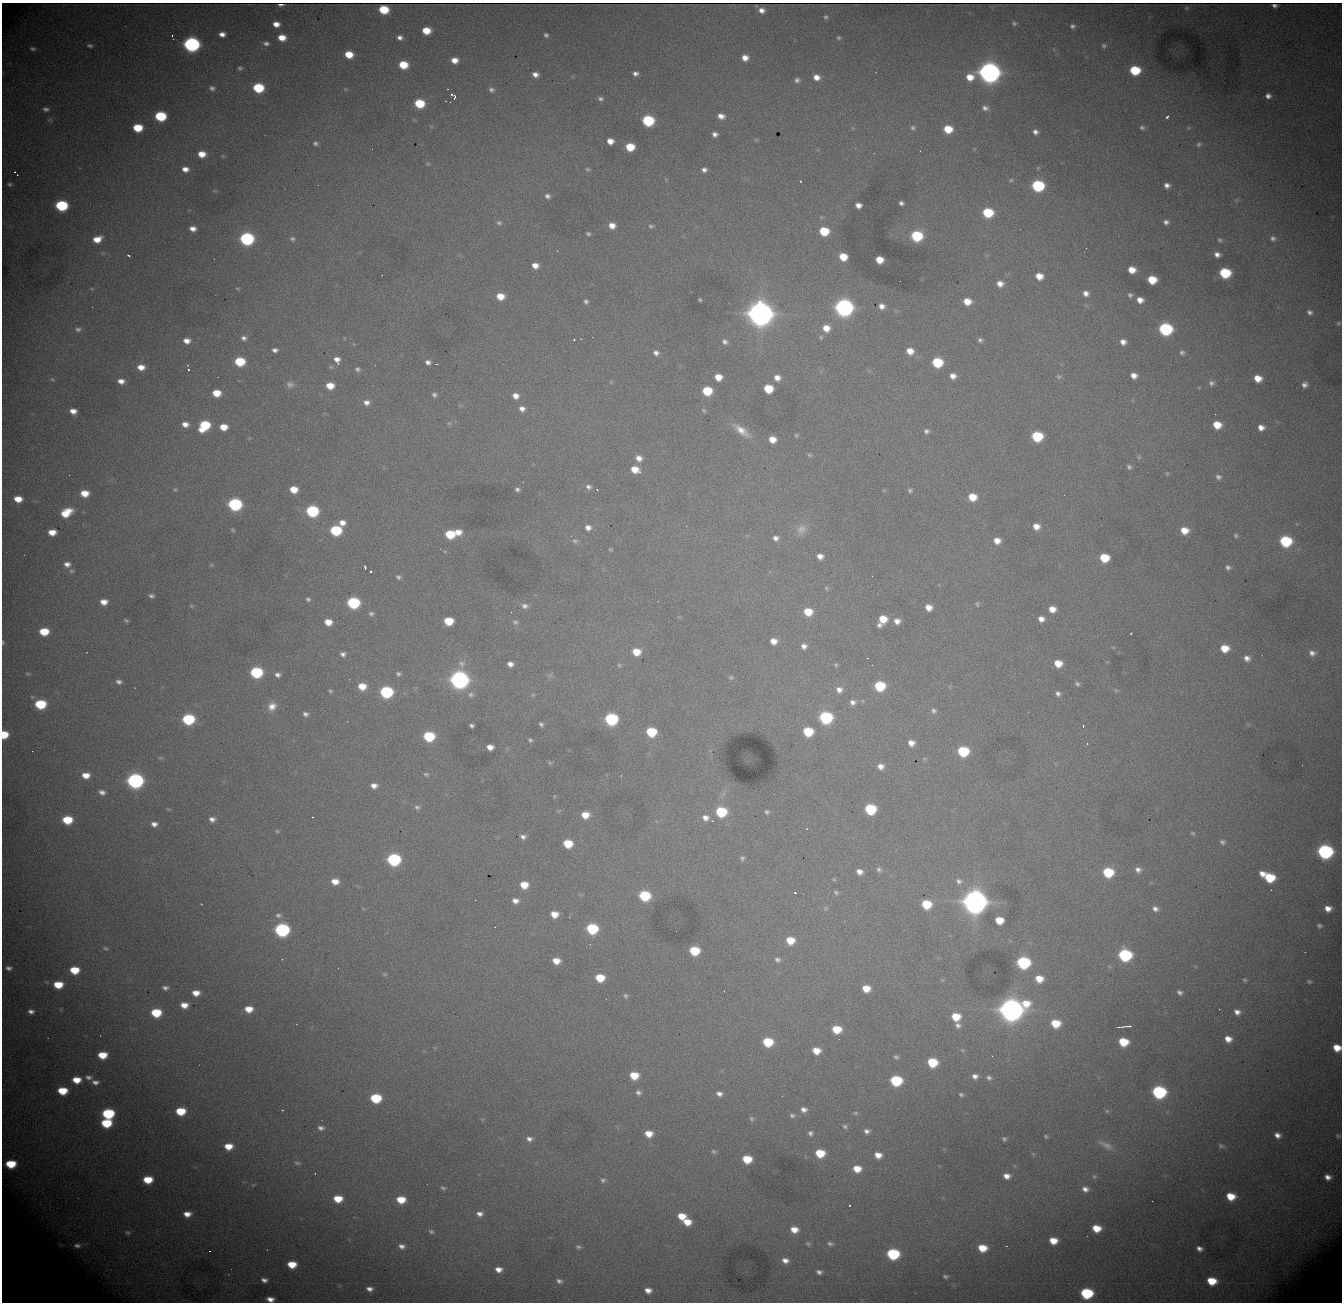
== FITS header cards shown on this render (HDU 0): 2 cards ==
NAXIS1  = 1340
NAXIS2  = 1300

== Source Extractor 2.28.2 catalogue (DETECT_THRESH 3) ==
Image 1340 x 1300 px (HDU 0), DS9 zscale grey, 1 PNG px = 1 image px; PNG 1344 x 1304 px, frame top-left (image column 1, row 1300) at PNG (2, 3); no overlay
Background 2690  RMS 30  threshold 88.6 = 3 sigma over >= 5 px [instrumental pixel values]
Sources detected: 480; all 480 listed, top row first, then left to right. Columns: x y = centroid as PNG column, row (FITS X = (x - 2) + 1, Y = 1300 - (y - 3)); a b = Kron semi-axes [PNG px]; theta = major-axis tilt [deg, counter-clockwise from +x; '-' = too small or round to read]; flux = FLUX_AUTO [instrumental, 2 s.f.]
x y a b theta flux
281 5 5 2 - 5.3e+03
1274 6 5 3 - 2.6e+03
1186 8 5 4 - 2.3e+03
384 9 7 6 - 8.3e+04
762 10 6 5 - 1.2e+04
826 17 5 5 - 3.9e+03
1014 23 5 5 - 3.8e+03
276 24 6 5 - 1.7e+04
1072 26 6 5 - 5.6e+03
426 31 7 6 - 4.3e+04
222 34 6 4 -6 1.3e+04
546 35 5 4 - 4.7e+03
172 36 5 2 - 2.8e+03
400 37 6 5 - 8.9e+03
282 38 7 5 -11 2.9e+04
839 38 5 4 - 3.5e+03
266 43 6 4 -4 6.0e+03
191 44 8 7 - 7.8e+05
90 46 7 4 -12 4.8e+03
1104 46 6 5 - 4.3e+03
32 49 7 5 -1 4.7e+03
349 54 7 5 -12 4.2e+04
745 58 7 6 - 1.8e+04
455 60 6 5 - 2.1e+04
403 65 7 6 - 6.1e+04
240 68 6 5 - 4.2e+03
1135 70 7 6 - 1.1e+05
989 72 9 9 - 2.6e+06
535 74 6 5 - 1.2e+04
635 74 5 4 - 7.9e+03
816 77 7 6 - 1.8e+04
970 77 10 8 26 3.3e+04
797 80 7 6 - 6.9e+03
212 88 8 6 -20 6.9e+03
258 88 7 6 - 1.3e+05
491 90 8 6 -10 7.2e+03
453 95 7 3 -45 7.3e+03
1268 96 7 6 - 1.1e+04
600 99 7 5 -11 6.2e+03
446 101 2 2 - 1.0e+03
450 102 2 2 - 1.1e+03
419 103 7 6 - 9.5e+04
985 108 8 7 - 9.0e+03
46 109 8 5 -7 6.7e+03
160 116 8 6 -6 1.5e+05
721 116 7 5 -14 1.4e+04
1167 117 4 3 - 7.3e+03
50 120 7 5 0 3.8e+03
648 121 7 7 - 2.0e+05
138 128 7 6 - 7.0e+04
913 128 6 6 - 4.6e+03
1142 128 7 5 -22 5.1e+03
1189 128 7 4 19 3.1e+03
948 129 7 6 - 5.4e+04
1035 132 6 6 - 8.8e+03
715 134 5 4 - 8.4e+03
756 140 5 5 - 2.6e+03
610 141 6 5 - 1.9e+04
315 143 6 5 - 5.5e+03
1199 144 7 6 - 5.5e+03
630 147 7 6 - 5.8e+04
202 154 7 6 - 3.0e+04
223 156 6 4 -20 2.7e+03
428 164 6 5 - 2.5e+03
1038 168 5 4 - 2.3e+03
185 169 7 5 -8 1.5e+04
587 169 6 5 - 3.8e+03
704 170 5 5 - 7.6e+03
15 172 6 3 -48 5.3e+03
1011 180 6 4 13 3.0e+03
801 181 3 3 - 2.6e+03
10 184 6 5 - 4.0e+03
1167 185 6 5 - 1.1e+04
1038 186 8 7 - 2.5e+05
547 196 7 6 - 7.3e+03
901 203 5 4 - 6.2e+03
61 205 8 6 -5 2.1e+05
858 205 6 5 - 1.4e+04
988 213 8 7 - 1.1e+05
1166 222 7 6 - 8.4e+03
499 223 7 6 - 5.3e+03
612 226 6 6 - 1.8e+04
651 226 5 4 - 3.7e+03
193 228 6 5 - 1.4e+04
824 231 7 6 - 8.3e+04
588 234 5 4 - 3.9e+03
917 236 8 7 - 1.6e+05
1273 238 8 7 - 7.3e+03
97 239 8 5 17 2.9e+04
247 239 8 7 - 4.2e+05
292 239 7 6 - 5.4e+03
1220 240 6 5 - 3.8e+03
1217 254 6 5 - 1.1e+04
129 256 4 3 - 3.4e+03
843 257 7 6 - 4.7e+04
879 260 6 6 - 3.5e+04
535 265 6 6 - 1.8e+04
1132 270 6 6 - 2.9e+04
1225 273 8 7 - 1.5e+05
1039 276 7 6 - 2.7e+04
1152 280 7 6 - 5.6e+04
1000 284 7 7 - 1.7e+04
91 288 6 3 0 2.1e+03
238 288 7 3 -9 2.1e+03
1086 293 7 6 - 1.2e+04
1130 295 6 6 - 5.3e+03
500 296 7 6 - 3.2e+04
700 300 4 3 - 2.8e+03
1140 300 7 6 - 1.7e+04
586 301 6 5 - 5.5e+03
967 301 7 6 - 3.1e+04
882 306 5 5 - 1.2e+04
844 307 8 8 - 1.3e+06
760 311 16 9 -84 4.8e+06
1310 312 8 6 -26 8.1e+03
1338 323 5 4 - 2.9e+03
826 328 7 6 - 2.7e+04
78 329 9 6 -4 6.8e+03
1165 329 8 7 - 3.4e+05
821 337 6 5 - 3.5e+03
244 338 7 6 - 7.9e+03
574 339 3 3 - 4.3e+03
581 339 3 2 - 1.2e+03
980 340 6 5 - 5.5e+03
187 341 7 6 - 1.6e+04
725 342 7 6 - 7.5e+03
1123 342 7 6 - 1.3e+04
275 350 5 4 - 7.6e+03
910 351 7 6 - 2.4e+04
1182 352 7 6 - 5.9e+03
656 353 7 6 - 9.4e+03
337 360 10 7 -64 1.5e+04
240 361 7 6 - 1.0e+05
428 362 5 4 - 8.1e+03
937 362 7 7 - 1.2e+05
188 365 3 3 - 1.5e+03
141 367 7 6 - 2.2e+04
331 367 6 5 - 3.1e+03
188 369 3 3 - 2.4e+03
357 369 5 5 - 5.1e+03
953 376 6 6 - 1.4e+04
1134 376 6 5 - 1.6e+04
718 377 6 6 - 2.8e+04
1059 377 7 6 - 4.9e+03
777 378 7 7 - 1.5e+04
1258 378 7 6 - 3.0e+04
52 379 7 6 - 4.0e+03
121 381 8 5 -7 1.5e+04
611 382 6 4 -44 2.4e+03
1211 383 7 6 - 6.5e+03
290 384 10 8 -28 9.1e+03
1305 385 7 6 - 9.8e+03
330 386 7 6 - 3.4e+04
768 389 7 6 - 7.3e+04
707 391 7 6 - 8.7e+04
216 393 7 6 - 4.2e+04
434 395 6 5 - 5.5e+03
515 396 7 7 - 1.5e+04
366 402 8 6 -14 1.1e+04
522 409 7 6 - 1.2e+04
73 411 7 5 -15 1.7e+04
704 411 6 5 - 3.2e+03
185 424 7 6 - 1.4e+04
449 424 7 5 -52 3.8e+03
1217 425 7 6 - 4.3e+04
204 426 9 7 44 1.3e+05
223 427 7 5 -2 3.1e+04
1261 428 7 6 - 1.6e+04
741 430 26 10 -36 3.4e+04
926 431 6 6 - 6.4e+03
796 435 5 5 - 3.1e+03
1037 436 7 7 - 1.4e+05
772 439 6 6 - 2.6e+04
809 455 7 5 -1 3.7e+03
1139 457 5 5 - 3.1e+03
639 458 8 7 - 1.5e+04
1129 467 6 5 - 5.0e+03
635 469 8 6 -21 3.3e+04
1167 473 5 4 - 2.4e+03
1218 477 7 6 - 6.7e+03
588 487 8 6 -24 7.8e+03
175 489 8 4 -6 3.1e+03
293 489 7 6 - 3.6e+04
517 489 6 4 -18 5.4e+03
597 489 3 2 - 1.4e+03
884 490 6 4 0 2.1e+03
910 490 6 5 - 4.4e+03
84 493 7 5 -4 3.5e+04
972 497 7 6 - 4.4e+04
18 499 7 5 -5 3.1e+04
235 504 8 7 - 3.6e+05
312 511 8 7 - 2.4e+05
66 513 11 7 30 5.0e+04
342 523 7 6 - 1.6e+04
1036 526 7 6 - 1.9e+04
588 528 8 7 - 1.2e+04
801 529 16 13 34 2.2e+04
233 530 6 4 -41 2.8e+03
336 530 7 6 - 1.6e+05
1184 530 7 6 - 3.2e+04
52 532 7 5 1 2.7e+04
458 532 8 7 - 2.2e+04
450 534 7 6 - 8.4e+04
1236 535 6 5 - 3.7e+03
776 538 7 6 - 9.4e+03
575 541 9 7 -39 7.3e+03
997 541 7 6 - 2.1e+04
1285 541 8 7 - 1.9e+05
610 549 5 4 - 2.8e+03
445 551 5 3 - 2.0e+03
820 556 6 5 - 1.4e+04
1104 558 7 6 - 7.3e+04
67 564 9 7 -7 1.3e+04
211 565 5 5 - 2.5e+03
365 567 4 2 - 4.9e+03
1228 567 6 6 - 6.5e+03
72 571 8 5 -2 4.6e+03
371 571 3 3 - 5.9e+03
398 577 7 6 - 5.5e+03
826 588 7 5 -73 2.8e+03
151 596 5 4 - 5.3e+03
308 599 6 5 - 4.7e+03
104 602 7 5 -2 1.9e+04
353 603 8 7 - 2.5e+05
977 604 7 5 -79 3.3e+03
191 606 6 5 - 2.9e+03
525 606 8 7 - 8.6e+03
929 607 6 6 - 2.0e+04
1052 609 6 6 - 2.2e+04
808 612 7 6 - 4.8e+04
371 614 7 6 - 5.8e+03
883 619 7 7 - 4.1e+04
1041 619 6 5 - 1.4e+04
126 620 5 3 - 3.3e+03
448 621 7 6 - 6.5e+04
897 621 7 7 - 1.4e+04
328 622 6 5 - 2.7e+04
515 622 8 7 - 5.8e+03
879 625 6 5 - 6.3e+03
44 632 7 6 - 6.3e+04
1131 633 3 2 - 1.9e+03
774 641 6 5 - 1.9e+04
3 642 5 4 - 2.6e+03
804 646 6 6 - 1.0e+04
1225 648 8 7 - 4.1e+04
636 652 7 6 - 3.9e+04
1312 653 8 7 - 1.1e+04
343 654 6 5 - 7.2e+03
1247 658 8 7 - 1.2e+04
1058 663 6 6 - 3.7e+04
462 664 11 11 - 1.5e+04
510 664 6 5 - 1.2e+04
619 665 5 5 - 3.1e+03
836 665 5 4 - 3.1e+03
256 672 8 7 - 2.2e+05
28 674 7 4 -13 3.0e+03
398 674 7 6 - 5.0e+03
277 675 8 6 -22 8.6e+03
550 675 8 4 44 4.1e+03
731 678 6 6 - 3.9e+03
459 680 9 8 - 1.4e+06
119 682 7 5 -12 7.3e+03
1077 684 6 4 -28 4.0e+03
362 686 8 6 -11 3.4e+04
880 686 7 7 - 1.2e+05
839 690 8 8 - 1.3e+04
1116 690 7 5 -30 2.9e+03
330 691 5 5 - 3.2e+03
386 692 8 7 - 2.9e+05
1058 694 5 4 - 6.5e+03
471 695 8 8 - 7.6e+03
533 695 6 5 - 2.8e+03
863 701 6 3 -70 1.9e+03
853 702 8 7 - 9.9e+03
40 704 8 6 -3 1.2e+05
272 706 12 10 57 2.1e+04
934 711 7 7 - 6.3e+03
306 714 6 5 - 6.7e+03
825 717 8 7 - 3.1e+05
188 719 8 7 - 2.1e+05
611 719 8 7 - 2.9e+05
541 724 5 4 - 4.6e+03
472 726 4 4 - 4.8e+03
1083 726 3 2 - 1.6e+03
651 732 7 6 - 1.0e+05
808 732 7 6 - 9.1e+04
4 735 6 6 - 6.1e+04
429 736 7 6 - 1.4e+05
530 740 6 4 -44 4.2e+03
911 743 7 6 - 1.6e+04
1087 744 3 3 - 1.8e+03
490 747 6 5 - 1.7e+04
32 751 2 2 - 1.4e+03
963 751 8 7 - 1.5e+05
160 758 7 3 0 2.7e+03
924 759 5 5 - 2.9e+03
549 763 7 5 -55 3.0e+03
880 766 7 7 - 1.4e+04
426 774 7 5 -25 3.8e+03
86 775 7 6 - 2.6e+04
135 781 8 7 - 7.8e+05
374 786 7 5 -5 1.3e+04
102 792 8 6 -19 9.6e+03
417 807 7 6 - 5.4e+03
870 809 7 7 - 1.6e+05
559 811 5 5 - 2.4e+03
721 812 7 7 - 1.4e+05
767 812 5 5 - 4.3e+03
585 815 7 6 - 3.1e+04
312 817 3 2 - 3.4e+03
705 818 9 8 - 1.6e+04
212 819 7 5 -3 1.0e+04
67 820 7 6 - 7.9e+04
154 824 7 6 - 1.1e+04
277 831 6 5 - 2.8e+03
1193 833 5 4 - 3.1e+03
523 837 7 5 -12 7.8e+03
1222 842 7 6 - 6.0e+03
568 843 7 6 - 6.7e+04
1325 851 8 7 - 5.9e+05
742 858 6 5 - 4.7e+03
394 859 8 7 - 3.5e+05
879 869 7 7 - 6.1e+03
1138 870 8 7 - 1.0e+04
859 872 6 5 - 1.3e+04
1108 872 8 7 - 1.1e+05
1262 874 6 5 - 1.5e+04
1269 877 8 7 - 9.8e+04
834 879 6 4 -28 2.6e+03
335 881 7 6 - 2.4e+04
959 881 9 8 - 9.4e+03
524 885 7 6 - 3.9e+04
836 892 6 6 - 4.4e+03
795 893 3 2 - 2.1e+03
644 896 8 7 - 1.5e+05
515 901 7 6 - 1.3e+04
975 901 12 9 -79 4.0e+06
201 904 3 2 - 1.8e+03
926 904 8 6 -12 8.0e+04
826 908 6 5 - 3.4e+03
1155 909 7 6 - 9.1e+03
1328 909 6 5 - 1.7e+04
554 914 7 6 - 2.8e+04
278 915 8 6 1 6.3e+03
999 920 7 6 - 4.5e+04
1319 926 5 3 - 4.4e+03
592 929 8 7 - 1.7e+05
282 930 8 7 - 4.8e+05
790 940 7 6 - 4.7e+04
105 948 5 4 - 3.2e+03
694 951 7 6 - 8.9e+04
1125 955 8 7 - 3.0e+05
282 959 3 2 - 4.4e+03
777 959 7 6 - 6.2e+03
556 961 7 5 -13 2.5e+04
1023 962 8 7 - 2.9e+05
9 968 8 6 1 8.9e+03
74 970 7 6 - 5.9e+04
385 974 7 5 -39 3.3e+03
600 978 7 6 - 5.5e+04
1039 979 8 7 - 3.4e+04
942 980 5 5 - 2.2e+03
1245 980 6 4 -15 3.3e+03
1309 981 5 5 - 3.7e+03
58 985 8 6 -1 5.5e+04
165 988 7 5 1 7.4e+03
866 988 7 6 - 3.5e+04
724 991 2 2 - 9.9e+02
1180 992 6 5 - 6.6e+03
196 993 7 5 -2 2.2e+04
625 996 6 5 - 3.7e+03
184 1005 7 5 -6 2.2e+04
249 1009 8 6 1 3.0e+04
1011 1009 11 10 - 3.1e+06
1219 1009 3 2 - 1.8e+03
31 1011 7 5 -8 8.8e+03
1237 1012 7 6 - 1.2e+04
156 1013 8 6 -5 8.5e+04
956 1017 7 6 - 5.2e+04
1055 1023 8 7 - 6.2e+04
958 1025 7 6 - 8.4e+03
1128 1026 5 2 - 3.9e+03
1120 1027 9 2 7 5.8e+03
836 1029 7 6 - 5.7e+04
1228 1039 7 6 - 2.0e+04
768 1042 7 6 - 9.3e+04
1123 1042 7 6 - 7.4e+04
1337 1048 7 6 - 3.5e+04
962 1050 5 5 - 2.7e+03
816 1051 7 6 - 3.0e+04
102 1055 7 6 - 4.7e+04
896 1057 6 5 - 4.5e+03
932 1062 7 6 - 9.5e+04
634 1075 7 6 - 5.0e+04
975 1076 7 6 - 1.1e+04
88 1077 8 6 -5 8.0e+03
989 1078 7 6 - 6.0e+03
77 1080 8 6 -2 3.6e+04
896 1081 8 7 - 1.7e+05
95 1082 9 6 -4 1.1e+04
62 1091 8 6 -2 6.2e+04
638 1092 6 5 - 6.8e+03
1159 1092 8 7 - 3.7e+05
719 1094 6 5 - 9.3e+03
961 1095 5 4 - 3.9e+03
376 1098 8 6 -4 1.2e+05
282 1110 3 2 - 1.4e+03
804 1110 8 6 -5 1.1e+04
180 1111 8 6 0 6.7e+04
1107 1111 6 6 - 3.5e+03
108 1113 8 6 -2 1.9e+05
855 1113 6 4 -2 3.2e+03
792 1115 8 6 -12 6.1e+03
482 1119 6 4 -19 2.3e+03
752 1119 7 7 - 5.0e+03
106 1123 8 6 0 9.8e+04
845 1126 6 5 - 4.5e+03
321 1128 9 6 -3 8.7e+03
867 1131 6 5 - 7.9e+03
810 1133 7 6 - 6.5e+03
649 1134 7 6 - 2.8e+04
1277 1135 6 5 - 1.2e+04
1338 1136 6 4 -45 3.2e+03
1046 1137 6 5 - 3.1e+03
529 1139 8 6 -7 8.8e+03
1004 1139 5 5 - 4.4e+03
1106 1145 23 8 -28 1.9e+04
228 1146 8 6 -1 3.4e+04
1221 1146 10 6 -21 6.0e+03
714 1151 7 5 -20 4.1e+03
820 1153 7 6 - 6.6e+04
1033 1154 5 5 - 2.6e+03
878 1155 7 6 - 2.1e+04
747 1159 7 6 - 6.3e+04
297 1163 8 5 -8 4.5e+03
11 1164 8 6 0 7.6e+04
857 1169 8 6 -13 3.3e+04
1007 1176 7 6 - 1.6e+04
1094 1176 7 6 - 4.4e+03
1328 1177 6 5 - 1.2e+04
148 1180 8 6 1 5.7e+04
603 1180 7 6 - 5.2e+03
443 1188 7 5 -17 4.1e+03
1085 1189 9 6 -18 1.2e+04
1231 1196 8 6 -14 4.8e+04
338 1199 7 6 - 4.5e+04
401 1200 8 6 -6 4.7e+04
1152 1201 3 2 - 2.1e+03
849 1205 3 2 - 2.3e+03
187 1214 8 6 5 2.0e+04
479 1214 7 5 -7 1.0e+04
681 1216 8 6 -3 3.6e+04
687 1222 8 6 -13 3.3e+04
1096 1228 7 6 - 4.3e+04
794 1229 9 7 -9 2.7e+04
431 1231 7 6 - 4.8e+03
127 1233 6 5 - 3.7e+03
1053 1241 7 6 - 3.5e+04
808 1244 7 6 - 4.3e+03
830 1244 9 6 -13 6.2e+03
60 1245 8 5 -19 5.1e+03
77 1245 12 9 0 1.6e+04
402 1246 8 6 -11 1.1e+04
578 1247 7 5 -12 5.0e+03
982 1248 8 6 -11 4.8e+04
1199 1248 6 4 -20 9.3e+03
210 1251 2 2 - 1.7e+03
893 1254 8 7 - 2.2e+05
785 1260 8 6 -20 1.5e+04
292 1264 7 6 - 4.6e+04
499 1269 7 5 -4 1.6e+04
819 1272 7 5 -15 7.8e+03
946 1276 7 5 -8 4.8e+03
264 1280 6 4 -11 8.6e+03
559 1281 8 6 -15 8.1e+03
1212 1281 8 6 -13 5.9e+04
369 1289 9 6 -6 1.2e+04
648 1290 7 5 -7 1.5e+04
1086 1293 8 7 - 2.0e+05
270 1299 7 5 -3 1.5e+04
At the frame edge (FLAGS 8, measured only in part): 4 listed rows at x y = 3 642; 4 735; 1337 1048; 270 1299